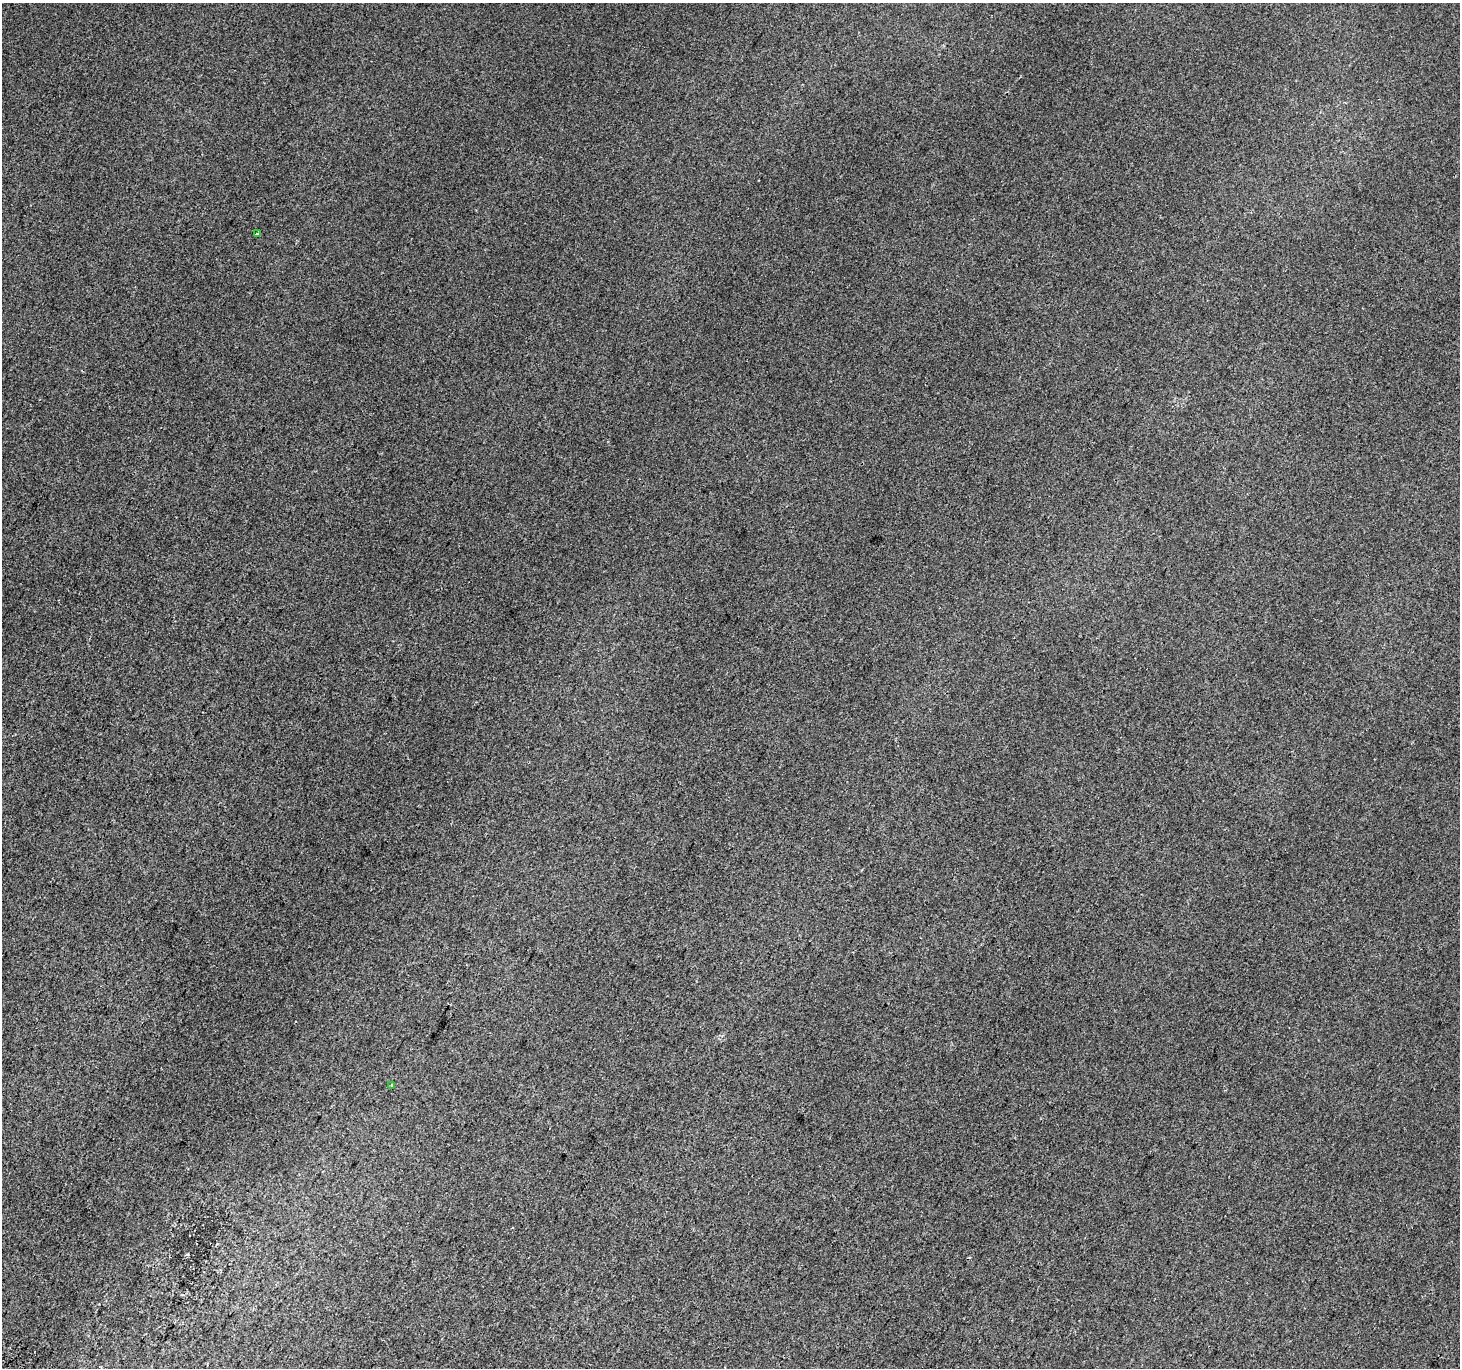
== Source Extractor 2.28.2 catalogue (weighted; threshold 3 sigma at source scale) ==
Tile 7 of 4 x 4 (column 3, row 2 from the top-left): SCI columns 2947-4404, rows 3030-4395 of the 5886 x 5993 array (HDU 1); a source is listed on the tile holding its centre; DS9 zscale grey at full resolution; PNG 1462 x 1370 px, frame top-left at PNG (2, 3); each listed source drawn as its Kron ellipse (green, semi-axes under 4 px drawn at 4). Shown black and unused: <1% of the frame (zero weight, under 2 of 3 exposures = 2% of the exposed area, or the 3 px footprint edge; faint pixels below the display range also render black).
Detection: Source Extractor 2.28.2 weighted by HDU 2 'WHT'; one run over the whole footprint, this tile lists its part. Background 0.00147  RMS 0.0073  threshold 0.0329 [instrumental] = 3 sigma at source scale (4.5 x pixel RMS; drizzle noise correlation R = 1.50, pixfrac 1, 0.0396/0.0396 arcsec/px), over >= 5 px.
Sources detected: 3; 1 cosmic-ray / hot-pixel residue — neither listed nor drawn; the other 2 listed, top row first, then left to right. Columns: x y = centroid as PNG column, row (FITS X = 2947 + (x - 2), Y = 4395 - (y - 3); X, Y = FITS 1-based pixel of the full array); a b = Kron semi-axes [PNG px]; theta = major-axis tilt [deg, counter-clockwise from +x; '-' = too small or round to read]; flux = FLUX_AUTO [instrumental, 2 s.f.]
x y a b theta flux
258 233 3 3 - 9.9
392 1085 3 3 - 1.6